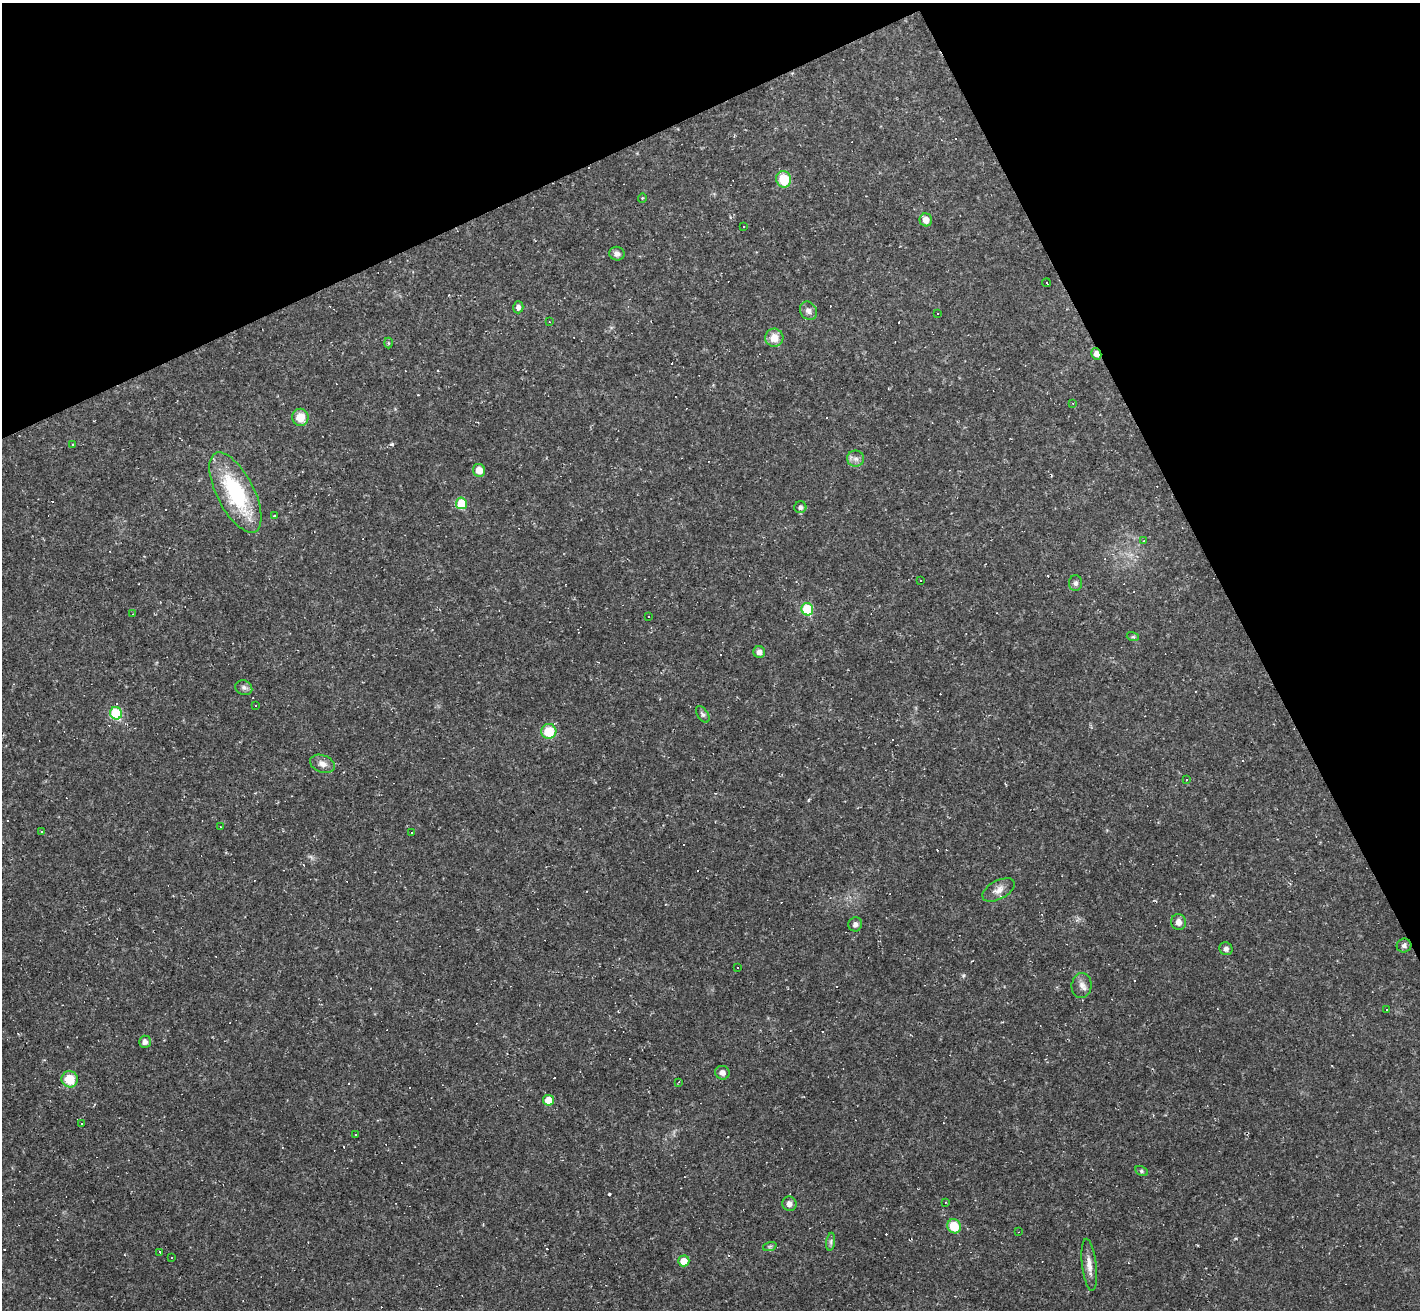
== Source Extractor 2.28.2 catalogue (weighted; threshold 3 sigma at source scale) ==
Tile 3 of 4 x 4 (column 3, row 1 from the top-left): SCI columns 2839-4256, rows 4206-5513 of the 5675 x 5664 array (HDU 1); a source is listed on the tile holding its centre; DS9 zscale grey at full resolution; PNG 1422 x 1312 px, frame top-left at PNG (2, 3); each listed source drawn as its Kron ellipse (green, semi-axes under 4 px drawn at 4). Shown black and unused: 24% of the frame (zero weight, under 2 of 3 exposures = <1% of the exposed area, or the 3 px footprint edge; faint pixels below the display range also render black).
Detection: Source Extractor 2.28.2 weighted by HDU 2 'WHT'; one run over the whole footprint, this tile lists its part. Background 0.0411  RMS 0.0068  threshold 0.0304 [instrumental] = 3 sigma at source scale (4.5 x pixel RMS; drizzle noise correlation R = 1.50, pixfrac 1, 0.05/0.05 arcsec/px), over >= 5 px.
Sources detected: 119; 53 cosmic-ray / hot-pixel residue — neither listed nor drawn; the other 66 listed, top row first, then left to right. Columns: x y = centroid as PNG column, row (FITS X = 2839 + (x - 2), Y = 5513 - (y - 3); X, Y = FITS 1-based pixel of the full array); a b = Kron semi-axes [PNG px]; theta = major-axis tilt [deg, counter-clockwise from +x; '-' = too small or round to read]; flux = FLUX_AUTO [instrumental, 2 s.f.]
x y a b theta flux
784 179 8 7 - 18
642 198 5 3 - 0.61
926 220 6 6 - 5
743 227 3 3 - 9.2
617 254 7 7 - 3
1046 283 4 2 - 1.8
518 307 6 5 - 2.4
808 311 10 8 -58 3
937 314 3 2 - 0.55
549 322 3 2 - 0.42
774 338 9 9 - 8.5
388 343 5 3 - 0.74
1096 354 6 5 - 4.9
1073 403 3 2 - 0.47
300 417 8 8 - 11
72 444 3 3 - 1.5
856 459 8 8 - 3.2
479 470 6 6 - 6.7
235 492 44 18 -63 60
461 503 6 5 - 22
800 507 6 6 - 2
274 515 3 3 - 1.8
1144 541 3 3 - 0.61
920 580 2 2 - 0.52
1076 583 8 6 89 1.9
807 609 6 6 - 31
132 614 3 2 - 0.47
648 617 3 3 - 0.91
1133 637 6 4 -17 0.97
759 652 6 6 - 3.1
244 688 9 7 -25 2.4
256 705 3 2 - 0.51
116 713 6 6 - 37
703 714 9 5 -56 1.6
549 731 7 7 - 21
322 764 13 8 -20 4.4
1186 780 3 2 - 0.5
220 827 3 2 - 0.9
42 832 3 2 - 0.62
412 832 3 3 - 2.8
998 890 17 9 28 5.4
1179 922 8 7 - 4.1
855 924 7 6 - 2.6
1404 946 7 7 - 2.2
1226 949 6 6 - 2.2
738 967 3 3 - 12
1082 985 12 10 81 4.4
1387 1010 3 2 - 0.64
145 1042 6 6 - 3
722 1073 7 6 - 3
70 1079 8 8 - 15
679 1082 4 2 - 0.5
548 1100 5 5 - 8.2
82 1123 3 2 - 1.1
356 1135 2 2 - 0.56
1141 1171 7 4 -28 1.2
945 1202 4 2 - 0.48
789 1204 7 7 - 3.2
954 1226 7 6 - 16
1018 1232 2 2 - 0.35
831 1242 9 4 82 1.7
770 1246 7 4 19 1.1
160 1252 3 2 - 0.95
172 1257 3 2 - 0.57
684 1261 5 5 - 8
1089 1265 26 7 -83 6.7
Overlapping masked pixels (flux is a lower limit): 1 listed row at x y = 1096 354
Unlisted compact peaks at least as high as the median listed source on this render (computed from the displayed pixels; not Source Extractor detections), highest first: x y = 609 1194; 392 444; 964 975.